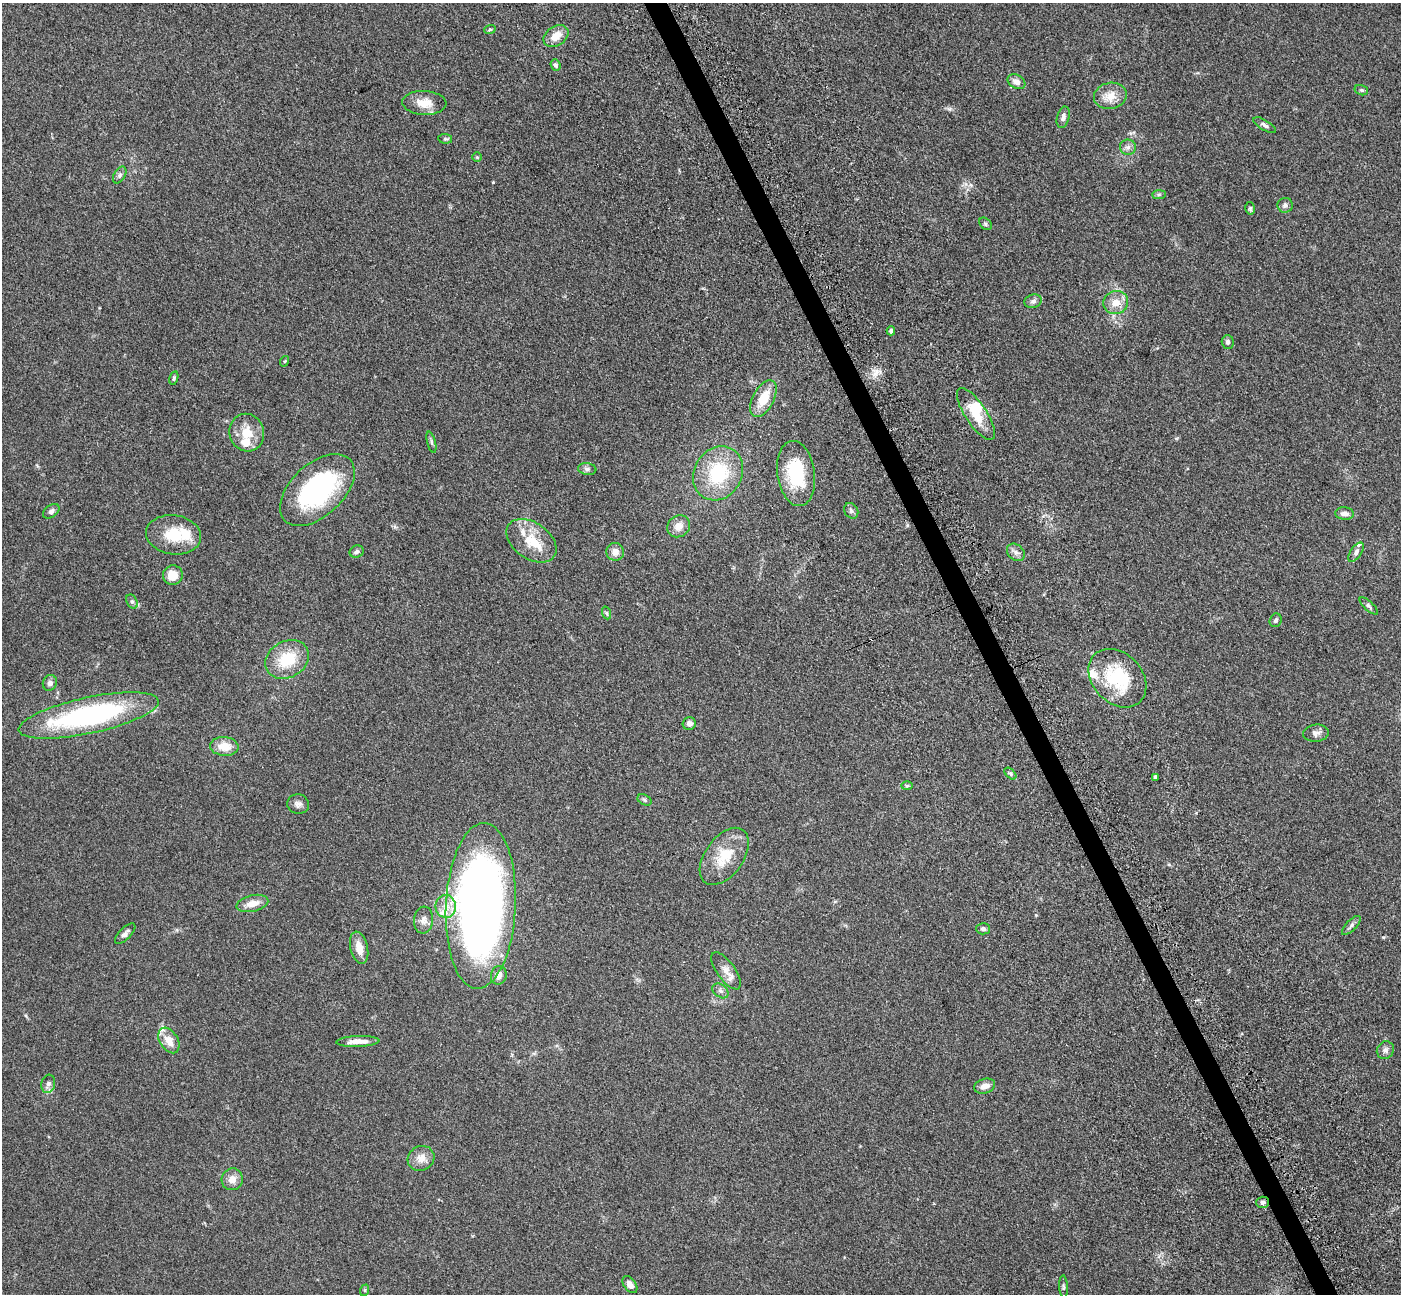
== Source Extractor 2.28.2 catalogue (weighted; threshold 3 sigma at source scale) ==
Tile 6 of 4 x 4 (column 2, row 2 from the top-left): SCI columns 1556-2954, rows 3056-4347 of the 5911 x 5897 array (HDU 1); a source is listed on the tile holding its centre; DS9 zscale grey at full resolution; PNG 1403 x 1296 px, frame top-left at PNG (2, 3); each listed source drawn as its Kron ellipse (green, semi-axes under 4 px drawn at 4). Shown black and unused: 2% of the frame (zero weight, under 3 of 5 exposures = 10% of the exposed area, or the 3 px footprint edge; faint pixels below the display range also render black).
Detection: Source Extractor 2.28.2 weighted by HDU 2 'WHT'; one run over the whole footprint, this tile lists its part. Background 0.245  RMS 0.0081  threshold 0.0366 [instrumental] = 3 sigma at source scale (4.5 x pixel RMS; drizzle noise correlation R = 1.50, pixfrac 1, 0.05/0.05 arcsec/px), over >= 5 px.
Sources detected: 93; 2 inside a brighter object's white glare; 1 cosmic-ray / hot-pixel residue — neither listed nor drawn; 9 inside a brighter listed object's ellipse — not listed separately; the other 81 listed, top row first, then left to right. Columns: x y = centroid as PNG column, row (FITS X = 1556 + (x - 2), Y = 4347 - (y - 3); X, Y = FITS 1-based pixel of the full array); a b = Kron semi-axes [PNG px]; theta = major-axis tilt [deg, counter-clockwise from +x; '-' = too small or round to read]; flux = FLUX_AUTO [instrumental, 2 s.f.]
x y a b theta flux
490 29 6 3 19 0.9
556 36 13 9 35 9.5
556 65 6 5 - 1.7
1016 82 9 6 -30 4.9
1361 90 7 5 -15 1.5
1110 96 16 13 11 10
424 103 22 12 -3 11
1063 117 11 6 75 2.7
1265 125 12 5 -31 2.3
445 139 7 5 -7 1.3
1128 147 8 7 - 3.1
477 157 5 4 - 0.85
120 175 9 5 60 2.3
1159 195 7 4 1 1.3
1285 205 7 7 - 2.4
1250 208 6 5 - 1.2
985 224 7 5 -42 1.6
1033 301 9 6 18 2.6
1116 303 12 11 - 8.8
891 331 4 4 - 1.7
1228 342 7 6 - 2.4
285 361 5 3 - 0.71
174 378 7 4 76 1.1
763 399 20 10 62 17
976 414 30 10 -56 19
247 433 19 17 -76 16
431 442 11 3 -75 1.6
587 469 9 6 -7 2.2
718 473 28 24 59 44
796 473 33 18 -82 42
317 490 45 26 43 100
51 511 9 6 36 2.4
851 511 8 6 -58 2.1
1345 514 9 6 -4 3.9
679 526 12 10 38 7.1
173 535 28 19 -8 24
531 541 28 18 -36 21
357 552 7 6 - 2.2
615 552 9 8 - 5.9
1016 552 10 7 -42 3.4
1356 552 11 5 56 2.6
173 575 10 9 - 11
132 601 7 5 -62 1.7
1369 606 11 4 -42 1.9
607 613 7 4 -70 1.2
1276 620 7 5 66 2
287 659 23 18 29 26
1117 678 33 25 -46 47
50 683 8 7 - 3
89 715 71 18 12 150
689 724 6 6 - 3.3
1316 733 13 8 5 3.9
224 746 14 9 -5 12
1010 774 7 4 -44 1.5
1156 777 4 3 - 1.7
907 786 6 4 1 1
645 800 7 5 -29 1.5
298 804 11 10 - 3.6
724 856 32 19 54 24
252 903 16 8 13 8.3
446 906 11 10 - 7.6
481 906 83 35 87 620
423 920 13 9 84 4.5
1351 925 12 5 46 2.5
983 929 7 5 -2 2.2
125 934 13 5 44 3
359 948 16 8 -76 9.2
726 971 22 9 -54 7.3
499 975 9 8 - 5.2
720 991 9 6 -40 2.6
169 1040 14 9 -59 8.6
358 1041 21 5 2 7.3
1385 1050 9 8 - 2.9
48 1084 9 7 75 3.1
985 1086 11 7 18 5.6
421 1158 13 12 - 7.8
232 1179 11 10 - 6.5
1263 1202 6 6 - 2.2
630 1285 9 6 -54 5.9
1063 1287 11 4 -87 1.4
365 1290 6 4 72 0.9
Overlapping masked pixels (flux is a lower limit): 1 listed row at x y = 1263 1202
Unlisted compact peaks at least as high as the median listed source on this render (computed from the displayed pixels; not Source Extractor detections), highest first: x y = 493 182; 949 109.